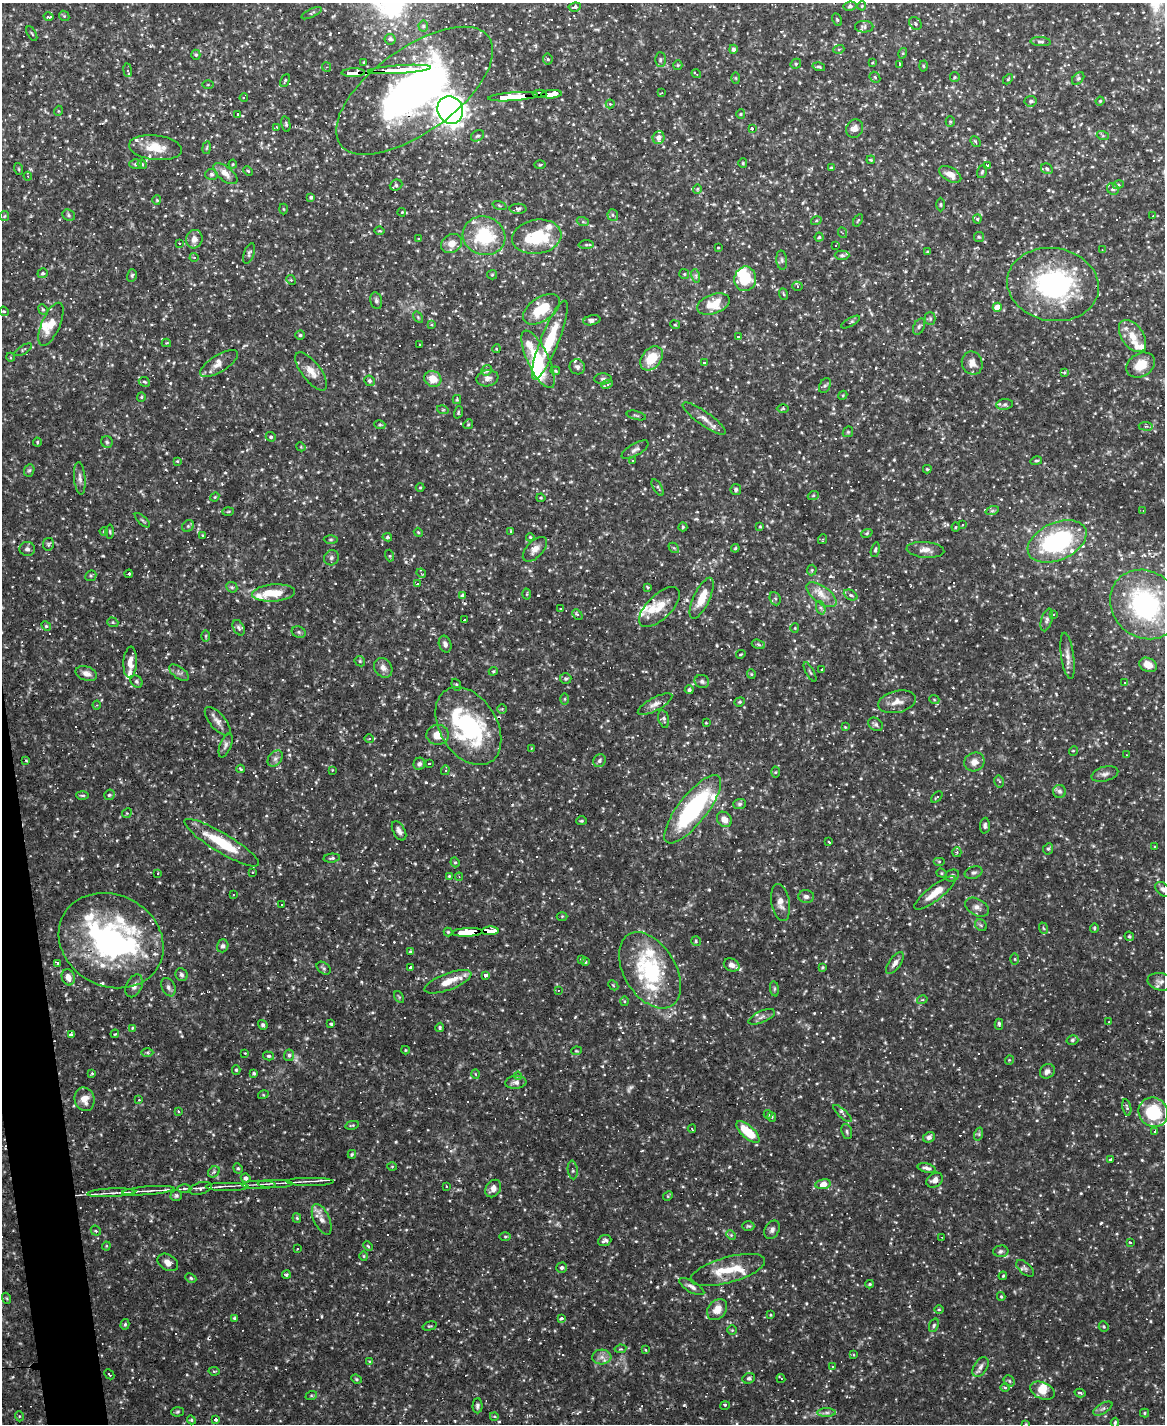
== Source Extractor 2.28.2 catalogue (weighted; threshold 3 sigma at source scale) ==
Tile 7 of 4 x 3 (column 3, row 2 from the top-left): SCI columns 2329-3491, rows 1659-3080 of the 4655 x 4631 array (HDU 1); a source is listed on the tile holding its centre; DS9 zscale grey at full resolution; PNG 1167 x 1426 px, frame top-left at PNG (2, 3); each listed source drawn as its Kron ellipse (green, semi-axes under 4 px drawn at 4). Shown black and unused: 2% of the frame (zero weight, under 2 of 3 exposures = <1% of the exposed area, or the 3 px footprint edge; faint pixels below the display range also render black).
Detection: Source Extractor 2.28.2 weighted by HDU 2 'WHT'; one run over the whole footprint, this tile lists its part. Background 0.121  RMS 0.004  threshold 0.0178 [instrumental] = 3 sigma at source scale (4.5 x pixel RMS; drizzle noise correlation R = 1.50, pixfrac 1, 0.05/0.05 arcsec/px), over >= 5 px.
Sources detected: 783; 3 too faint to see at this stretch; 7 inside a brighter object's white glare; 97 cosmic-ray / hot-pixel residue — neither listed nor drawn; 39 inside a brighter listed object's ellipse — not listed separately; of the other 637, all 500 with FLUX_AUTO >= 0.386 (the completeness limit of this list) listed and drawn (137 fainter detections not listed), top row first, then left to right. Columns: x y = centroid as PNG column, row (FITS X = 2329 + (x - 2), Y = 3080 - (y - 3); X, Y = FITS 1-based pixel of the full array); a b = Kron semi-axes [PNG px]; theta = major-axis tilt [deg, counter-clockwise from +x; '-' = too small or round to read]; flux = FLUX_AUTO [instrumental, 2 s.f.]
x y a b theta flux
850 6 6 4 10 0.75
862 6 4 4 - 0.4
575 7 6 4 8 0.95
312 13 11 3 26 0.64
64 16 5 4 - 0.49
49 17 5 3 - 2.8
837 20 7 4 -63 0.54
915 23 7 5 -49 0.85
423 26 5 5 - 0.78
864 27 9 6 -1 1.1
32 34 8 2 -60 0.44
390 39 5 5 - 1.4
1041 42 10 4 -5 0.88
733 49 4 4 - 1.1
839 49 5 3 - 0.41
903 53 5 3 - 0.44
196 55 5 4 - 0.55
548 59 5 5 - 0.61
660 60 7 5 -89 0.78
364 62 3 2 - 0.66
872 63 3 3 - 0.43
796 64 5 5 - 0.61
899 64 3 3 - 1.6
678 65 5 4 - 0.47
923 66 5 3 - 0.47
326 67 5 4 - 0.52
819 67 6 4 -16 0.65
399 69 31 3 4 290
128 70 7 4 -81 0.72
353 73 11 3 2 99
696 74 5 2 - 0.47
875 77 6 5 - 0.57
955 77 5 5 - 0.56
736 78 6 4 -88 0.46
1008 79 6 3 46 0.44
1078 79 7 5 47 0.84
285 80 7 3 62 0.55
208 85 5 4 - 0.43
415 91 92 42 36 170
662 93 3 3 - 0.42
539 94 7 4 -1 53
551 94 10 4 4 90
244 97 4 3 - 1.8
513 97 25 4 4 300
1031 101 6 5 - 1
1100 101 4 4 - 0.43
610 104 4 4 - 0.47
450 110 14 12 -64 300
58 111 5 3 - 0.39
238 114 4 3 - 0.73
741 114 5 4 - 0.48
950 121 5 4 - 0.55
286 124 8 4 -77 0.66
276 127 4 3 - 0.41
753 129 3 3 - 9.3
855 129 9 8 - 2.3
477 136 7 5 27 0.85
1103 136 6 4 -18 0.62
658 138 6 6 - 2.5
976 142 6 3 -49 0.58
155 148 26 12 -7 8.6
207 148 6 3 81 0.42
871 160 4 3 - 0.41
743 163 5 4 - 0.45
136 164 6 5 - 0.96
142 164 5 3 - 0.39
233 164 4 4 - 0.41
540 165 6 3 2 0.44
987 165 4 3 - 7.7
831 168 4 3 - 0.39
19 169 6 3 -71 0.43
1047 169 6 5 - 0.94
248 171 5 3 - 0.44
982 172 6 4 72 0.68
211 174 6 5 - 0.88
225 174 14 7 -39 3.1
950 174 12 6 -30 3.3
28 176 4 4 - 0.49
396 185 6 5 - 0.83
1118 185 5 3 - 0.53
697 189 5 4 - 0.51
1113 189 6 5 - 0.91
311 197 4 3 - 0.79
157 200 4 4 - 0.39
941 205 7 3 -90 0.45
499 206 7 3 -19 0.47
283 209 5 3 - 0.39
518 209 8 5 0 1
402 212 4 4 - 0.51
69 215 7 5 -24 0.78
613 215 6 5 - 0.77
4 216 5 4 - 0.49
1153 216 3 2 - 0.39
977 219 4 4 - 0.55
858 220 7 2 56 0.39
816 221 5 3 - 0.5
583 222 6 4 -19 0.57
380 231 5 3 - 0.42
843 233 5 3 - 0.44
484 236 21 19 -18 22
537 237 25 17 9 20
819 237 4 4 - 0.56
979 237 5 5 - 0.57
194 239 9 8 - 2.7
418 239 3 3 - 3.8
179 243 4 3 - 0.69
452 243 11 9 33 3.7
586 245 7 3 1 0.57
836 246 3 3 - 0.74
718 248 3 2 - 0.41
1102 250 3 3 - 0.4
928 252 3 3 - 0.58
249 253 10 5 70 0.97
842 255 7 4 0 0.84
194 257 4 4 - 0.47
782 260 9 5 -84 0.93
43 273 5 4 - 0.74
684 274 5 5 - 0.51
132 275 6 4 74 0.68
492 275 5 4 - 0.45
696 276 7 4 -73 0.8
745 279 12 11 - 13
291 280 5 4 - 0.44
1053 284 46 36 -10 69
797 286 5 4 - 0.93
783 294 6 3 -69 0.49
376 301 8 5 -78 1
713 304 17 9 20 9
997 307 4 4 - 5.3
43 309 5 4 - 0.54
542 309 21 12 34 14
4 311 5 4 - 0.5
418 317 6 4 -57 0.48
930 319 6 5 - 0.71
592 320 9 4 13 1.4
851 322 11 4 29 0.71
51 324 23 9 66 5.4
431 325 4 3 - 0.63
675 325 5 3 - 0.44
919 327 8 5 63 0.95
300 335 4 4 - 0.55
1132 336 18 10 -55 5.7
738 337 3 3 - 0.68
550 340 42 9 68 16
166 343 4 4 - 0.49
420 344 3 3 - 0.56
496 349 4 3 - 0.44
23 350 10 2 31 0.53
10 357 4 3 - 0.41
652 358 13 9 50 9.5
538 359 31 10 -65 17
704 363 4 3 - 0.61
972 363 12 10 -68 3.4
219 364 22 8 32 3.5
1141 365 15 11 31 7.1
577 367 8 7 - 1.3
487 370 5 4 - 1.1
311 371 23 9 -52 4.4
555 371 5 4 - 0.44
1065 372 4 3 - 1.4
487 378 11 8 10 2
433 379 9 7 -26 4.9
603 379 8 5 1 0.91
369 381 5 5 - 0.9
144 382 6 4 -26 0.79
607 384 6 3 26 1.2
825 385 8 5 61 0.83
843 395 5 3 - 0.4
141 397 5 4 - 0.5
457 399 4 4 - 0.42
1005 404 8 5 6 1.1
783 408 6 4 1 0.52
443 410 6 3 -17 0.51
458 412 6 4 72 0.52
636 415 10 3 -15 0.67
704 418 26 7 -35 3.5
468 424 5 4 - 0.48
380 425 5 3 - 0.48
1146 426 7 3 -6 0.71
848 432 6 4 45 0.55
271 437 5 4 - 0.73
37 442 4 4 - 0.44
107 442 6 5 - 0.73
301 447 5 3 - 0.39
635 450 15 6 30 1.7
177 461 4 3 - 0.45
633 461 3 3 - 0.41
1036 461 6 4 14 0.61
927 469 4 3 - 0.5
29 470 6 5 - 0.69
80 478 16 6 -85 1.8
420 487 4 4 - 0.42
658 487 9 4 -59 0.8
736 489 5 5 - 0.75
813 496 6 3 20 0.49
215 497 5 4 - 0.4
541 498 4 4 - 0.45
228 511 6 3 2 0.42
992 511 7 4 18 0.79
1143 511 3 3 - 0.39
142 520 9 3 -44 0.58
962 525 4 3 - 0.75
188 526 6 5 - 0.84
760 526 4 4 - 0.44
683 527 4 4 - 0.52
956 527 4 4 - 0.47
104 531 4 3 - 0.42
511 531 3 3 - 0.72
110 532 7 3 -88 0.49
418 532 4 3 - 0.4
867 533 6 4 21 0.53
202 535 3 3 - 0.42
387 537 5 4 - 0.65
530 537 4 4 - 0.5
822 539 5 4 - 0.64
331 540 7 3 0 0.49
1057 541 31 18 24 50
48 544 6 5 - 0.76
674 548 6 4 -42 0.6
735 548 4 4 - 0.48
27 549 8 7 - 1.3
535 549 15 8 46 3
875 550 7 4 77 0.75
925 550 19 8 -5 3
390 556 6 3 -73 0.47
331 558 8 7 - 1.2
812 570 5 5 - 0.53
421 573 5 4 - 0.53
129 574 4 3 - 12
91 576 6 5 - 0.62
417 584 3 3 - 6
232 587 6 5 - 0.68
647 587 3 2 - 0.57
274 593 21 8 4 7.2
527 594 5 3 - 0.39
822 595 17 8 -36 4.5
851 595 7 5 -26 0.86
462 596 4 3 - 6
702 598 22 8 65 7.4
775 599 7 5 -68 0.77
1145 604 37 32 -43 66
659 607 26 12 44 6.8
821 608 7 4 -71 0.87
560 609 3 2 - 0.61
577 614 6 4 -44 0.91
1053 614 3 3 - 0.5
464 620 3 3 - 1.9
1047 620 12 5 73 1.2
113 622 6 4 -20 0.72
46 626 5 4 - 0.61
239 628 8 5 -62 1.2
795 628 4 4 - 0.39
299 632 7 5 -22 0.8
206 636 6 4 90 0.5
445 644 8 6 -71 1.3
758 644 7 4 -18 0.75
741 654 5 3 - 0.4
1068 656 23 6 -82 2.8
360 661 6 4 -47 0.53
130 662 16 7 87 3.6
1148 665 9 7 -26 4.4
383 668 10 8 -53 2.4
822 670 4 3 - 2.4
493 671 4 4 - 0.49
810 672 11 2 -62 0.56
86 673 11 7 -19 2.5
179 673 11 5 -36 1.3
751 674 4 4 - 0.49
566 679 5 5 - 0.7
136 681 7 5 -46 0.79
702 681 7 6 - 1.1
1125 683 4 4 - 0.4
456 685 6 4 -69 0.64
689 690 4 4 - 0.89
565 699 6 4 89 0.47
934 699 5 3 - 0.39
740 702 5 4 - 0.59
897 702 19 11 12 3.9
655 704 19 6 28 2.6
97 705 4 4 - 0.44
502 709 5 5 - 0.49
664 719 9 5 -76 0.92
218 721 17 7 -49 2.6
706 723 4 3 - 0.39
876 724 8 6 -35 1.1
468 726 42 28 -58 50
845 727 4 3 - 0.4
438 735 11 10 - 5
369 739 5 3 - 0.45
226 745 13 5 70 1.4
532 748 4 4 - 0.4
1073 751 5 3 - 0.39
1127 755 4 3 - 0.47
275 758 9 6 49 1.4
26 760 4 3 - 0.45
600 761 7 6 - 1.1
974 762 10 9 - 2.9
419 764 6 6 - 1.1
429 764 3 3 - 11
241 769 4 3 - 0.47
332 770 3 3 - 0.43
445 770 5 4 - 0.56
775 772 5 3 - 0.47
1105 774 14 7 15 1.8
999 781 6 4 -77 1
1059 791 6 6 - 1
82 795 6 3 -1 0.57
109 795 5 5 - 0.93
937 797 7 3 41 0.6
740 804 6 5 - 0.76
693 809 42 14 52 50
127 813 5 4 - 0.49
724 819 8 7 - 3.1
582 821 5 4 - 0.57
985 826 8 5 87 0.98
399 831 10 6 -61 1.8
829 842 3 2 - 0.5
222 843 43 9 -31 18
1155 847 3 3 - 0.4
1048 849 6 5 - 0.74
957 852 5 4 - 0.88
332 858 8 4 6 0.75
455 862 5 4 - 0.6
939 862 6 4 0 0.55
252 872 3 2 - 0.41
942 873 5 4 - 0.51
974 873 9 6 16 1.1
157 874 3 3 - 1.4
449 876 4 4 - 0.46
952 876 7 5 26 1.1
459 877 4 4 - 0.4
1163 889 9 6 -39 1.7
935 893 25 7 38 6
233 895 3 2 - 0.41
806 896 8 6 -3 1.4
780 903 19 9 -80 3.6
282 905 2 2 - 0.39
977 907 13 8 -29 2.1
562 916 5 3 - 0.41
981 925 6 5 - 0.69
1043 928 6 3 -70 0.51
1094 928 4 4 - 0.49
490 931 8 4 4 89
448 932 4 4 - 0.56
467 932 15 4 3 170
1129 936 5 4 - 0.68
111 941 54 45 -28 92
696 941 5 5 - 0.58
223 946 6 5 - 0.98
410 952 4 3 - 0.51
581 959 4 3 - 0.44
1015 959 5 4 - 0.43
585 962 4 4 - 0.58
58 963 4 3 - 7.5
895 963 13 6 54 2.1
732 965 8 6 -27 2.1
822 967 4 3 - 0.46
324 968 8 5 -37 0.86
410 968 4 3 - 7.5
650 970 42 26 -59 36
181 975 6 6 - 1
486 975 3 3 - 15
68 977 8 6 -70 3.1
448 982 25 8 21 6.2
1160 982 13 8 -11 1.9
613 985 6 4 -46 0.51
134 986 12 8 64 2.2
168 987 10 6 -66 1.4
774 989 8 4 -83 0.64
558 990 4 3 - 0.42
399 997 6 4 -56 0.56
922 1000 5 3 - 0.47
625 1001 5 3 - 0.43
762 1017 14 5 24 1.7
1109 1022 4 3 - 0.43
331 1024 4 3 - 0.63
999 1024 6 3 -89 0.73
263 1025 5 4 - 0.88
440 1027 5 4 - 0.63
132 1028 3 3 - 0.47
115 1034 4 3 - 0.39
71 1035 4 3 - 9.6
1072 1040 6 4 16 0.61
405 1050 4 4 - 0.39
576 1051 5 4 - 0.4
147 1053 6 4 0 0.6
245 1053 3 3 - 0.65
289 1055 6 5 - 1.1
269 1056 6 4 -14 0.61
1009 1060 5 3 - 0.42
236 1070 5 4 - 0.58
1047 1071 8 6 43 1.7
254 1073 4 3 - 0.64
92 1074 4 3 - 0.51
476 1074 5 3 - 0.39
518 1076 4 4 - 0.7
516 1082 10 6 6 1.6
263 1095 5 3 - 0.39
84 1099 12 10 -75 4.1
139 1100 4 4 - 0.39
1127 1107 8 4 -78 0.65
178 1111 3 3 - 0.45
1153 1112 15 14 - 21
842 1113 12 4 -42 1.1
768 1114 4 4 - 0.46
772 1117 5 4 - 0.5
352 1125 7 3 11 0.5
692 1129 4 3 - 2.2
1155 1131 4 3 - 13
748 1132 14 6 -41 14
847 1132 8 5 -72 0.81
979 1134 7 4 72 0.74
929 1137 6 5 - 1.4
352 1154 4 3 - 0.5
1110 1159 4 4 - 0.76
392 1166 5 3 - 0.39
238 1168 5 4 - 0.6
927 1168 9 4 -15 1.3
573 1170 9 5 -82 0.94
214 1172 6 5 - 0.74
246 1178 5 4 - 1.3
935 1180 9 6 34 2.2
310 1181 24 2 0 1.1
276 1183 18 2 0 1.1
259 1184 17 2 0 1.1
823 1184 8 5 10 6
227 1186 22 2 0 1.5
446 1187 3 3 - 0.44
184 1188 7 3 0 0.54
200 1188 12 6 15 1.4
493 1189 9 7 56 2.5
148 1191 26 3 5 2.4
111 1193 24 4 3 2.2
176 1196 6 5 - 0.73
668 1196 5 4 - 0.44
297 1218 5 4 - 0.47
322 1219 16 8 -65 3
748 1226 6 5 - 0.6
772 1230 10 7 62 1.6
96 1231 5 4 - 0.71
731 1235 5 4 - 0.59
505 1237 5 3 - 0.46
942 1237 3 2 - 0.43
605 1241 7 5 20 1.2
1130 1243 4 3 - 0.58
106 1246 4 4 - 0.39
368 1246 5 3 - 0.45
297 1249 3 2 - 0.63
1001 1251 7 6 - 1.1
364 1256 5 4 - 0.45
168 1262 11 8 -31 3
562 1268 5 5 - 1.1
1025 1268 10 5 -41 1.2
728 1270 38 13 15 9.3
286 1275 4 4 - 0.7
1003 1276 4 3 - 0.4
191 1278 6 4 -25 0.64
870 1284 4 3 - 0.56
692 1287 14 5 -30 1.8
1001 1296 4 3 - 0.52
6 1298 5 3 - 0.42
717 1310 11 8 50 4.5
939 1310 5 3 - 0.43
770 1315 3 3 - 0.4
234 1318 4 3 - 0.49
561 1318 3 3 - 2.5
125 1324 5 4 - 0.81
934 1325 7 4 71 0.67
430 1326 7 3 16 0.46
1104 1326 5 5 - 0.54
732 1330 4 4 - 0.43
620 1349 6 4 10 0.53
646 1350 3 3 - 0.52
853 1355 4 3 - 0.49
602 1357 9 7 4 2.2
369 1361 4 3 - 0.61
833 1367 4 3 - 0.41
980 1367 11 6 57 1.8
214 1371 5 4 - 0.54
109 1374 5 3 - 0.4
749 1378 6 5 - 0.88
781 1378 4 2 - 0.79
356 1379 5 4 - 0.51
1009 1381 6 5 - 0.6
1005 1387 5 3 - 0.5
1043 1391 13 8 -22 5.1
1080 1393 5 3 - 0.91
311 1396 6 4 19 0.47
725 1405 5 3 - 0.41
477 1406 7 5 87 1
1103 1409 11 5 30 1.1
177 1412 6 4 3 0.56
827 1413 9 4 0 1
1144 1413 4 4 - 0.5
19 1416 5 3 - 0.39
494 1416 4 3 - 0.46
216 1419 4 3 - 9.9
191 1420 4 4 - 0.49
1115 1423 5 3 - 0.57
1026 1424 4 3 - 0.39
Overlapping masked pixels (flux is a lower limit): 11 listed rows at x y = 399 69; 353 73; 415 91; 539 94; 551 94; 513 97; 1053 284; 219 364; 468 726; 490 931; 467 932
Isophote crosses this tile's border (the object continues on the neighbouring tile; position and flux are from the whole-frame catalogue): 5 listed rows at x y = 64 16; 415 91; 1145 604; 1163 889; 1026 1424
Unlisted compact peaks at least as high as the median listed source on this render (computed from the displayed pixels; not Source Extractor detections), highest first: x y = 684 1405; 406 562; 538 595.